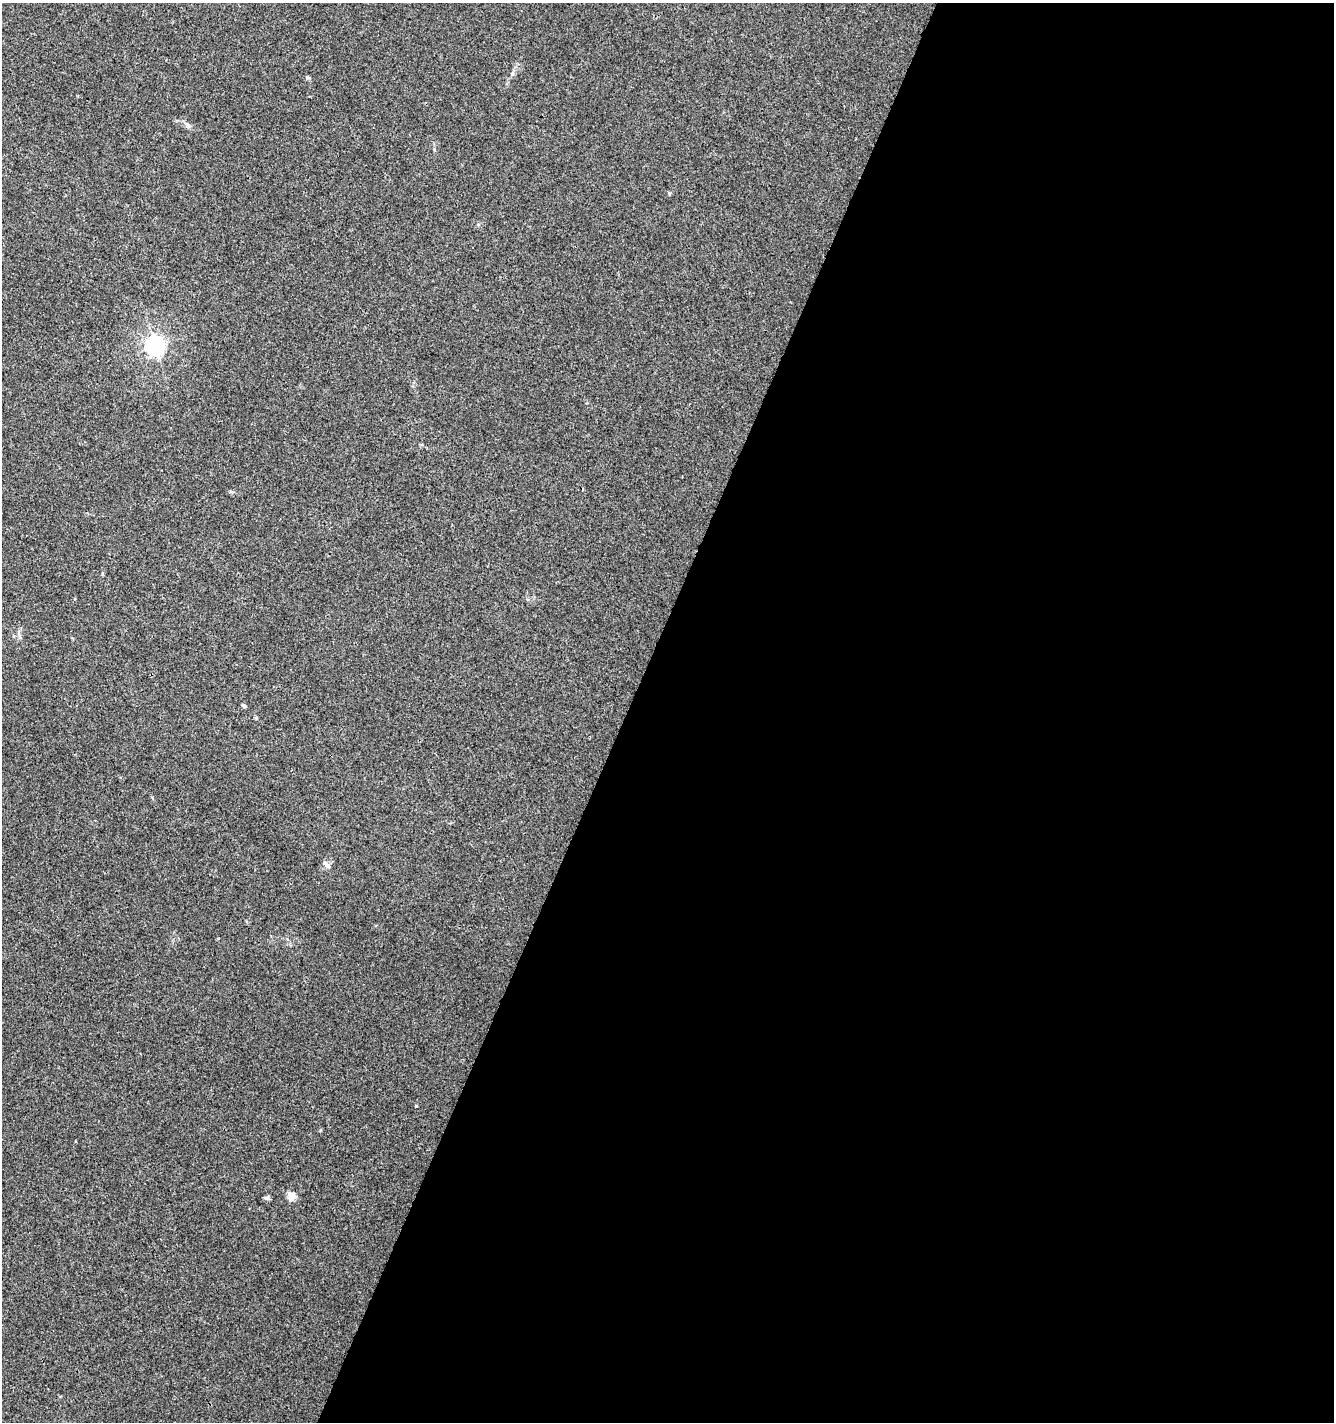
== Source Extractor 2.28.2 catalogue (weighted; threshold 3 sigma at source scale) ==
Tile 12 of 4 x 4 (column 4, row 3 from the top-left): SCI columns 4200-5531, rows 1429-2848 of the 5801 x 5691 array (HDU 1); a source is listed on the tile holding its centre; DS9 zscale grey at full resolution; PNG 1336 x 1424 px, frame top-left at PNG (2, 3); no overlay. Shown black and unused: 53% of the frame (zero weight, under 3 of 4 exposures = <1% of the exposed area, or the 3 px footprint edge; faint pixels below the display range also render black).
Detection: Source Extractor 2.28.2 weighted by HDU 2 'WHT'; one run over the whole footprint, this tile lists its part. Background 0.00456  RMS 0.0031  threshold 0.0139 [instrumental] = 3 sigma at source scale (4.5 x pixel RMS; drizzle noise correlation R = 1.50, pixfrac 1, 0.0396/0.0396 arcsec/px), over >= 5 px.
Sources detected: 10; all 10 listed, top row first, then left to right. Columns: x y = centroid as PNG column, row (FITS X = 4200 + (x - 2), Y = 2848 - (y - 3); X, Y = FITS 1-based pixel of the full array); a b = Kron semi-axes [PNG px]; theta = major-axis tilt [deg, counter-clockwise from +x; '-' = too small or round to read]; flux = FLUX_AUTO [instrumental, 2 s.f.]
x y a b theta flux
512 74 6 6 - 0.62
188 126 7 6 - 1
155 346 7 7 - 140
102 574 5 3 - 0.32
19 636 7 4 -71 0.65
244 706 5 4 - 0.54
326 864 14 6 -47 1.3
416 1106 3 3 - 0.24
291 1197 5 5 - 8
267 1198 8 4 -18 0.6
Unlisted compact peaks at least as high as the median listed source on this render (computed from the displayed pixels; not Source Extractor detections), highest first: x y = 669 193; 307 77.